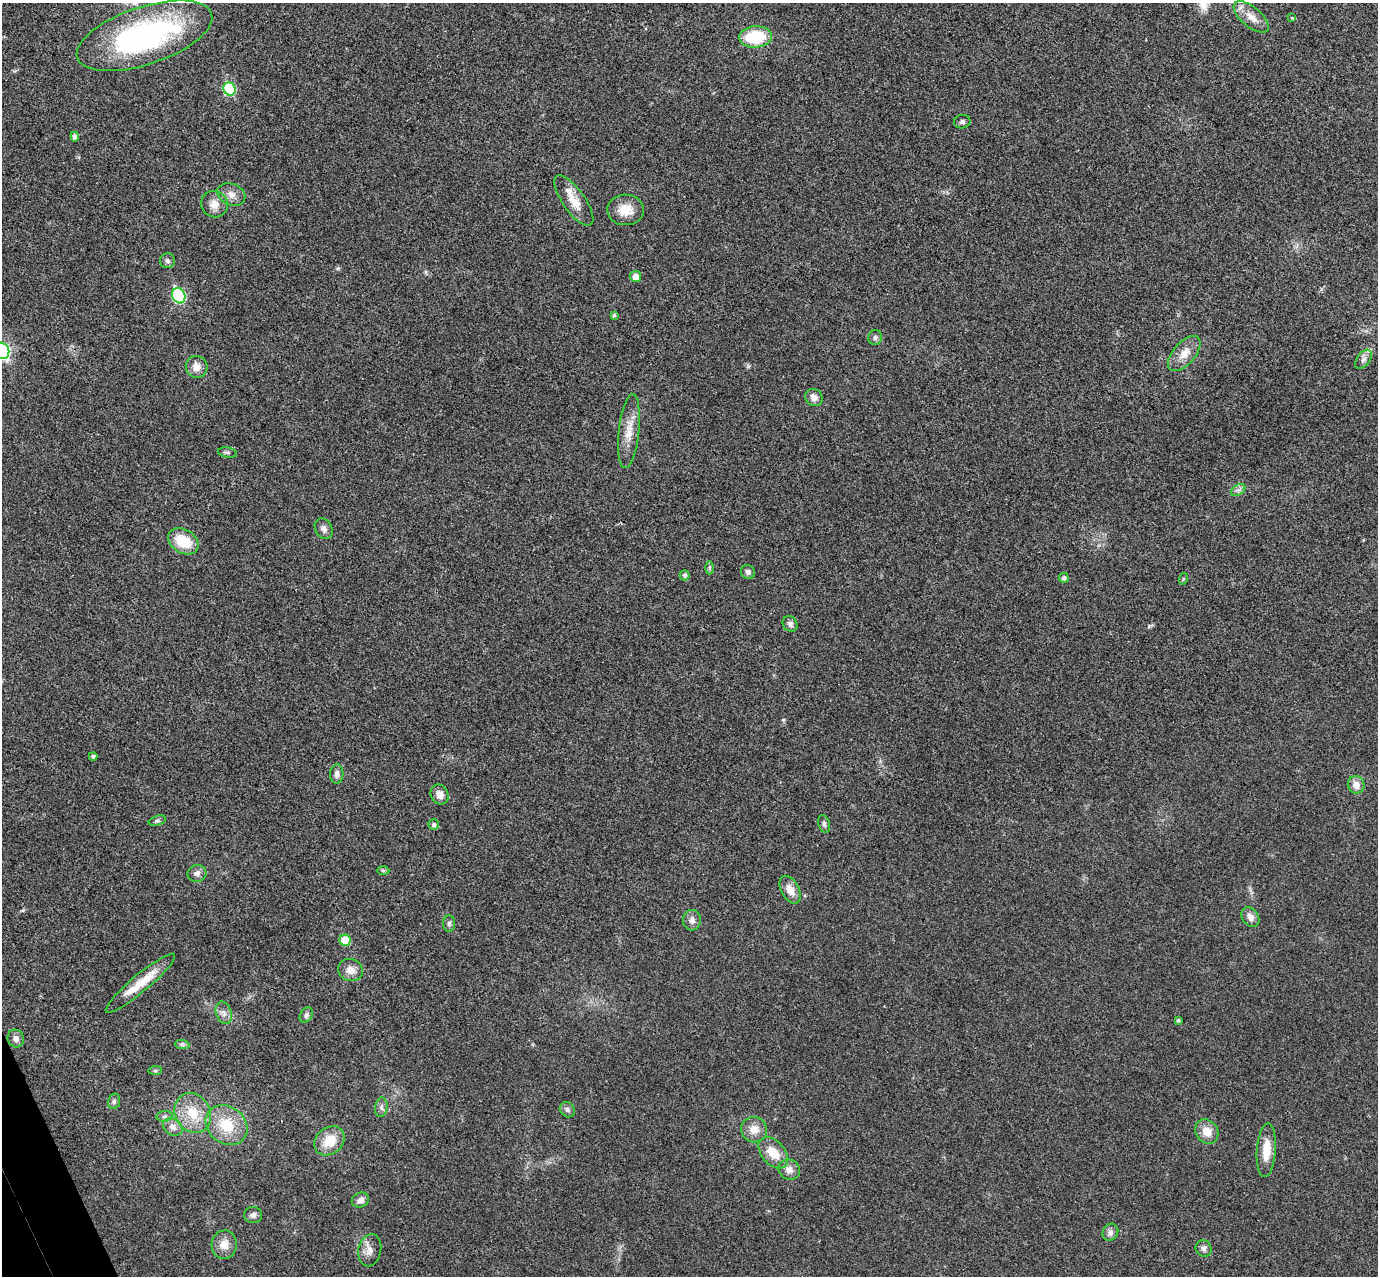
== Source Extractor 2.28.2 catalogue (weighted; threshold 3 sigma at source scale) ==
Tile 7 of 4 x 4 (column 3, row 2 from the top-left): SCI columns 2807-4182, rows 2724-3997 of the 5615 x 5574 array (HDU 1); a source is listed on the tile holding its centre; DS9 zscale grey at full resolution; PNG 1380 x 1278 px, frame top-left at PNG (2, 3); each listed source drawn as its Kron ellipse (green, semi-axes under 4 px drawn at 4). Shown black and unused: <1% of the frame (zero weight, under 3 of 4 exposures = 6% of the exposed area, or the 3 px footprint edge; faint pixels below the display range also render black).
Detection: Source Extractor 2.28.2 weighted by HDU 2 'WHT'; one run over the whole footprint, this tile lists its part. Background 0.0328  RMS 0.0049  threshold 0.0219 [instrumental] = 3 sigma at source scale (4.5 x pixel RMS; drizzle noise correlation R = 1.50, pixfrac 1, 0.05/0.05 arcsec/px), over >= 5 px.
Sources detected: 74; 1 inside a brighter listed object's ellipse — not listed separately; the other 73 listed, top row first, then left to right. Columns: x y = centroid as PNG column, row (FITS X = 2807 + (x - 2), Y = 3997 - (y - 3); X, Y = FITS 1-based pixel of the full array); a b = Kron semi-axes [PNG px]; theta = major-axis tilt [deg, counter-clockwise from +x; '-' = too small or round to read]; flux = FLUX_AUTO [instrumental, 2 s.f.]
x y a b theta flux
1251 17 21 10 -40 6.1
1292 18 4 4 - 0.52
144 36 71 29 18 110
755 37 16 10 4 21
229 89 7 6 - 30
962 122 8 7 - 1.3
75 137 5 4 - 2
231 194 14 10 -22 4
574 200 30 11 -55 8.1
214 204 13 13 - 4.7
626 210 18 15 -1 8.3
167 261 7 7 - 1.4
636 276 5 5 - 3.6
179 296 8 6 -65 43
614 315 4 3 - 0.86
875 337 7 6 - 1.2
2 351 8 7 - 100
1184 354 21 11 49 6.1
1363 359 11 6 53 1.8
197 367 11 10 - 4.2
814 398 9 8 - 3.1
629 431 37 10 84 8.5
227 453 10 5 -9 1.2
1238 490 8 5 33 1.5
324 529 11 8 -59 2.3
183 541 16 11 -31 14
710 568 6 4 -90 0.77
748 572 7 6 - 1.4
685 575 5 5 - 1.1
1064 578 5 4 - 1.6
1183 579 6 3 71 0.53
790 624 8 7 - 1.6
93 756 4 3 - 1
337 774 9 6 88 2.1
1356 785 9 8 - 3.9
440 794 10 8 -59 3.6
157 821 9 5 17 1.1
434 824 5 5 - 1.2
824 824 9 5 -71 1.1
383 871 6 4 -2 0.65
197 873 9 8 - 2.3
790 890 15 9 -61 5.2
1250 917 11 8 -56 3
692 920 10 9 - 2.5
449 923 8 6 89 1.3
345 940 5 5 - 11
351 970 12 11 - 4.4
140 983 44 8 40 12
224 1013 12 7 -72 2.4
306 1015 8 6 62 1.4
1178 1020 4 4 - 0.88
16 1039 9 8 - 2.3
182 1044 7 4 -1 1
155 1070 7 4 0 0.75
114 1101 8 5 75 1.1
381 1107 10 6 81 1.6
567 1110 8 7 - 1.5
193 1113 21 17 -59 13
165 1116 8 5 6 1.2
226 1125 22 18 -37 16
173 1127 10 8 -31 3.1
754 1130 13 12 - 5.3
1207 1132 13 10 -53 5.9
329 1141 16 13 40 9.6
1266 1150 27 9 86 8.2
773 1153 18 11 -48 8.9
789 1170 11 9 -25 3.3
360 1200 9 7 23 2.5
253 1215 9 8 - 2
1110 1232 9 7 60 2.1
224 1245 14 12 85 5.5
1204 1248 8 7 - 1.6
370 1250 16 11 79 4
Isophote crosses this tile's border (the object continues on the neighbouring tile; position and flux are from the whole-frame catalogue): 1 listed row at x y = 2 351